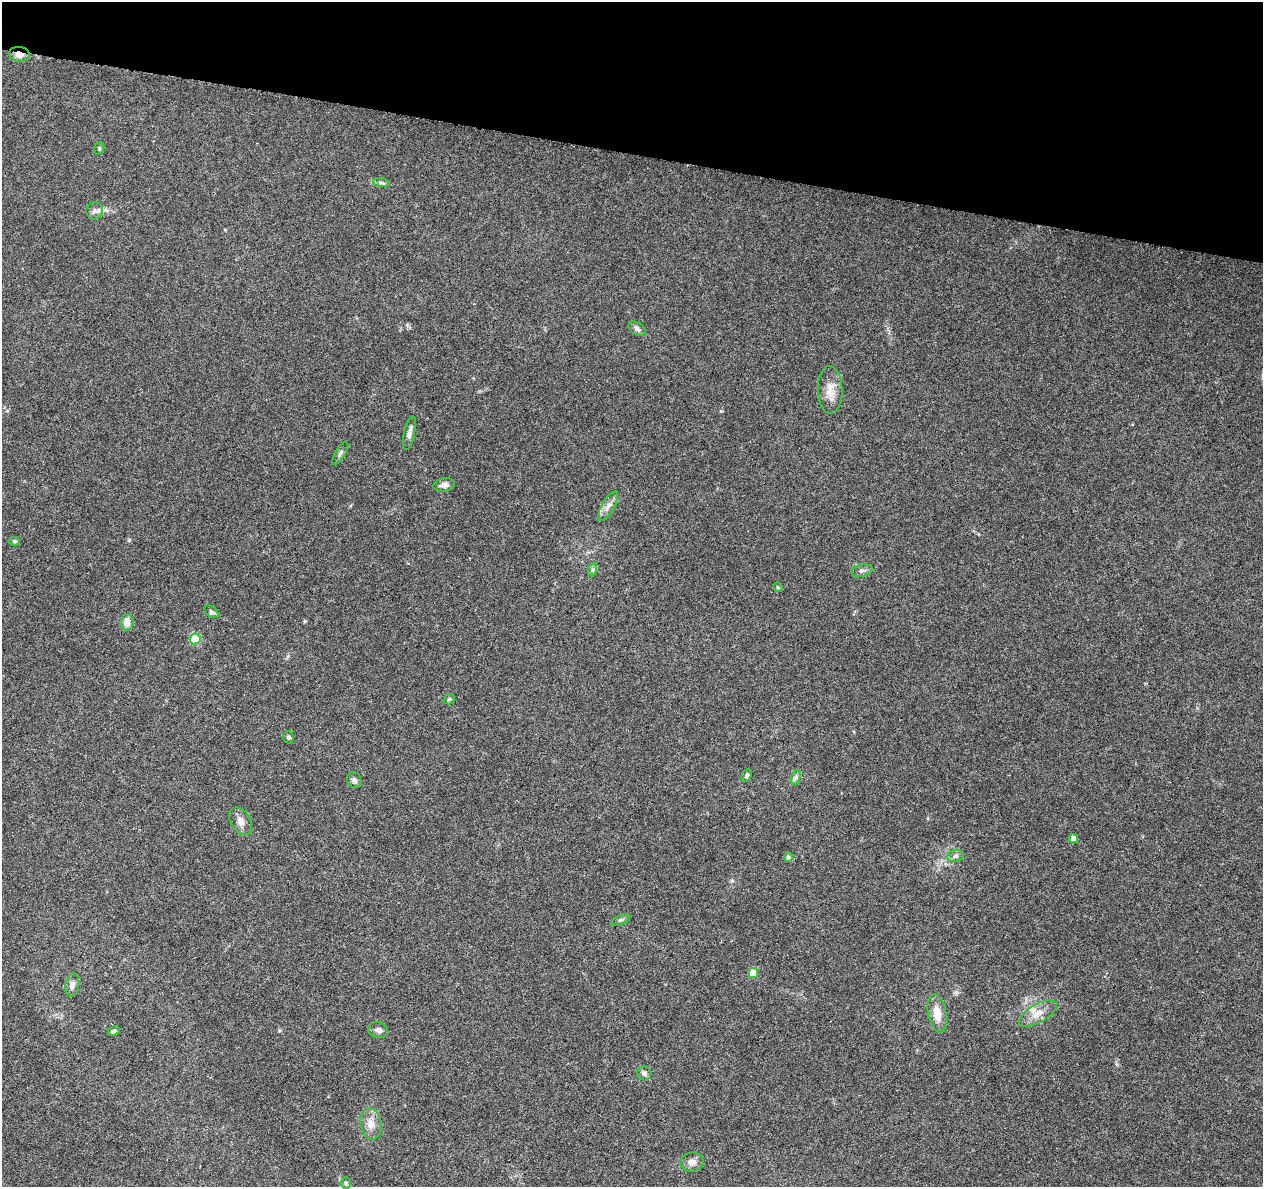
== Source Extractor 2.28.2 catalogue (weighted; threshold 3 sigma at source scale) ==
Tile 2 of 4 x 4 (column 2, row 1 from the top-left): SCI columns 1262-2522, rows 3780-4964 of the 5053 x 5249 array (HDU 1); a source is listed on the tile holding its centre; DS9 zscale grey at full resolution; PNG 1265 x 1189 px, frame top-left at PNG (2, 2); each listed source drawn as its Kron ellipse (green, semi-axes under 4 px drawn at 4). Shown black and unused: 13% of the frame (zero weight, under 3 of 6 exposures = <1% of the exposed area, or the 3 px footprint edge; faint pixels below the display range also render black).
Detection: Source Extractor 2.28.2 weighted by HDU 2 'WHT'; one run over the whole footprint, this tile lists its part. Background 0.0918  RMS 0.0031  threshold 0.0126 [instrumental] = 3 sigma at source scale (4.09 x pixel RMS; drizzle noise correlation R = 1.36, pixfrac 0.8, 0.0396/0.0396 arcsec/px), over >= 5 px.
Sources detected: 38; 1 inside a brighter listed object's ellipse — not listed separately; the other 37 listed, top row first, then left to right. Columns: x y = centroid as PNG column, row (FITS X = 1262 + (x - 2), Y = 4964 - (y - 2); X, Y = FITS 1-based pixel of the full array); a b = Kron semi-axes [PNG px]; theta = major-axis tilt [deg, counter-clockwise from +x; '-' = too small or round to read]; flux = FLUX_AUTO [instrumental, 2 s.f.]
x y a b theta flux
19 54 10 7 -11 2.3
99 148 6 5 - 0.47
381 183 8 4 -8 0.65
95 211 9 8 - 1.1
637 329 9 6 -33 0.91
830 390 24 12 -88 3.9
409 433 17 5 77 1.3
340 453 13 5 58 0.75
444 485 11 6 9 1.2
608 506 16 6 60 1.7
15 541 5 4 - 0.53
592 570 7 4 71 0.48
862 571 11 6 14 0.88
778 587 5 4 - 0.29
211 612 8 5 -35 0.55
127 622 8 6 83 2.5
195 639 5 5 - 14
449 699 5 5 - 0.44
288 737 6 5 - 0.54
747 775 7 4 67 0.63
796 777 7 4 72 0.62
354 780 8 7 - 0.92
241 821 15 9 -57 1.9
1073 838 4 4 - 2
955 856 8 6 15 0.88
788 857 5 4 - 0.67
621 920 10 4 22 0.6
753 973 5 5 - 7.6
72 985 12 7 81 1.3
937 1013 19 9 -79 3.9
1038 1013 21 9 29 3.3
378 1030 10 7 -19 1.1
114 1031 6 4 26 0.67
644 1073 7 7 - 0.94
371 1124 16 10 -81 2.9
692 1162 11 9 7 1.8
346 1183 6 5 - 0.47
Overlapping masked pixels (flux is a lower limit): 1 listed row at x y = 19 54